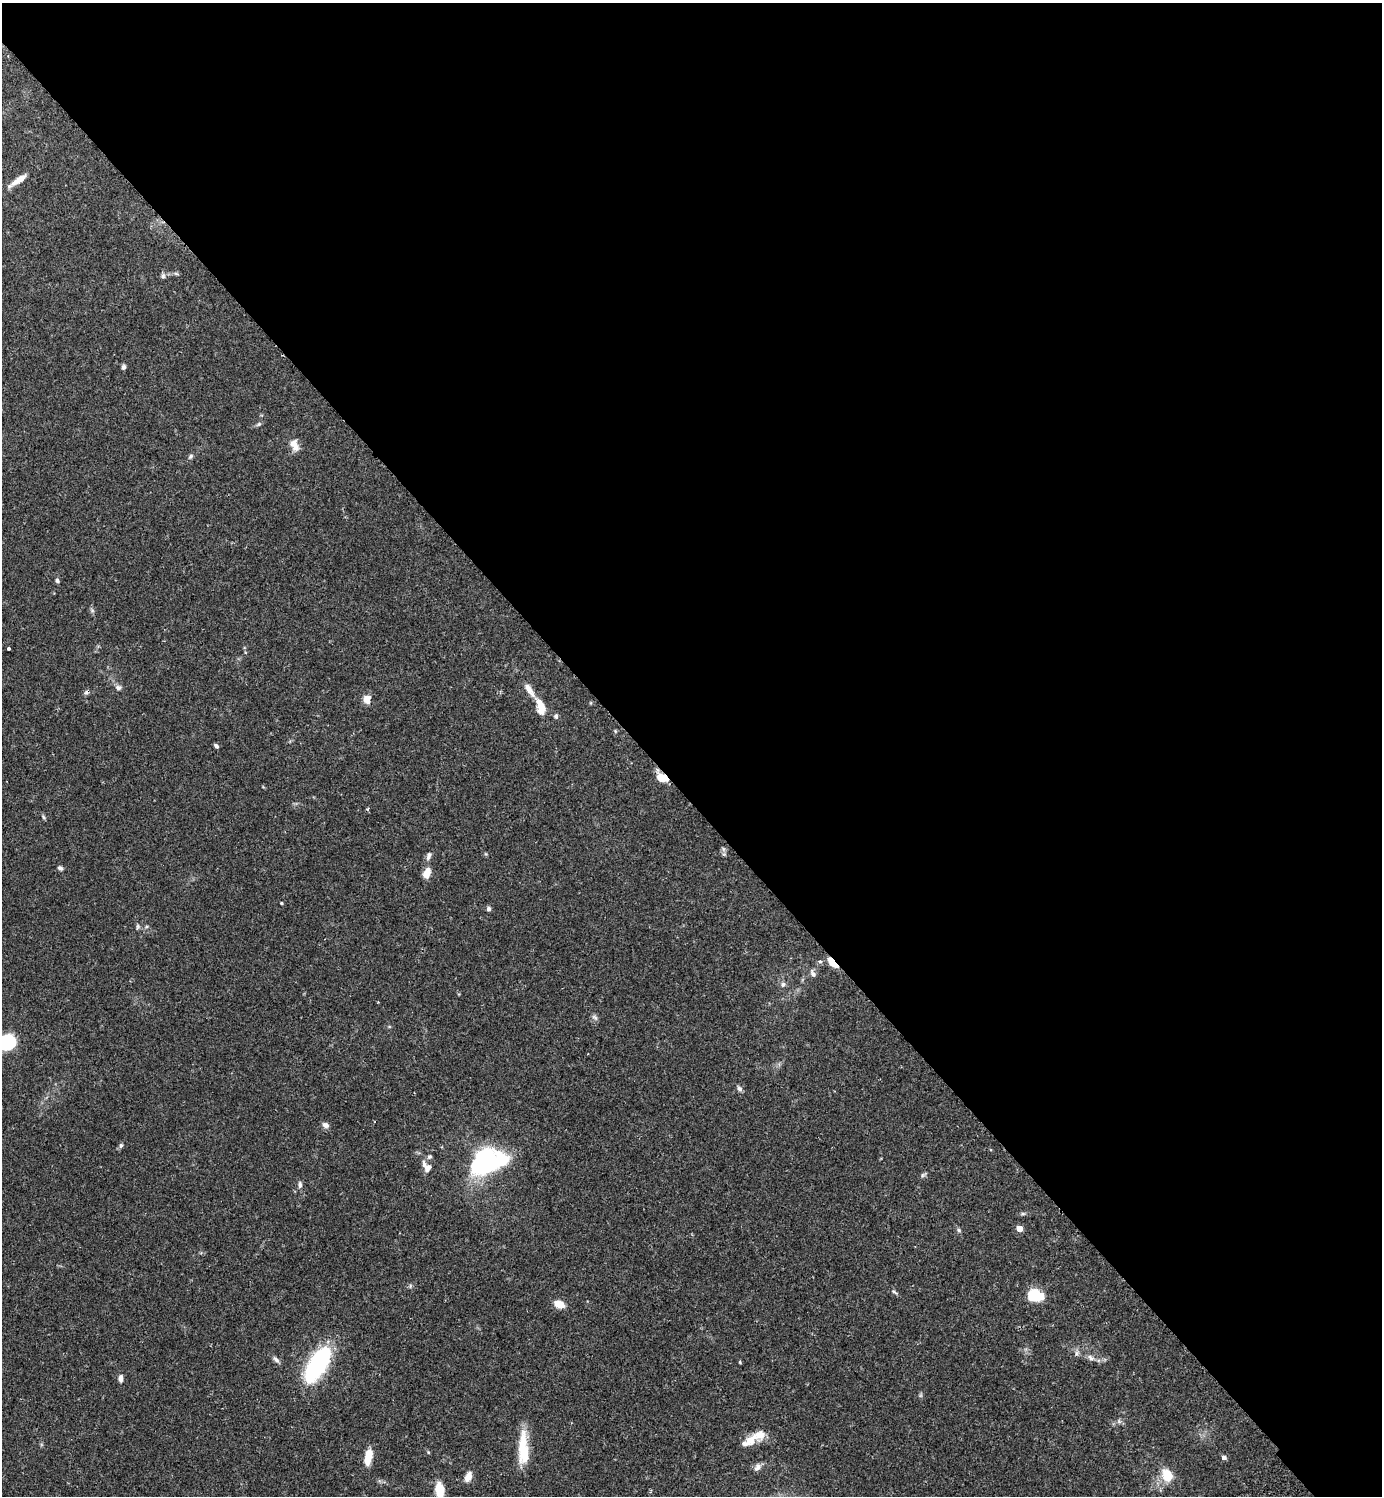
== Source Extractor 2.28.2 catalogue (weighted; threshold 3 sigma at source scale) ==
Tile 3 of 4 x 4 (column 3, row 1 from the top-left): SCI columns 3104-4483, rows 4529-6022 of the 6066 x 6070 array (HDU 1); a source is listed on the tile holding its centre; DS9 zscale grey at full resolution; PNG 1384 x 1498 px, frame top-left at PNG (2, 3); no overlay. Shown black and unused: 53% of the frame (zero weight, under 2 of 3 exposures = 3% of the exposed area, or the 3 px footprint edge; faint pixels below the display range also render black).
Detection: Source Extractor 2.28.2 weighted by HDU 2 'WHT'; one run over the whole footprint, this tile lists its part. Background 0.0889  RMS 0.0056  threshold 0.0254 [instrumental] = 3 sigma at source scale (4.5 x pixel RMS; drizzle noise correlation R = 1.50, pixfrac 1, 0.05/0.05 arcsec/px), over >= 5 px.
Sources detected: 65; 1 cosmic-ray / hot-pixel residue — not listed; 3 inside a brighter listed object's ellipse — not listed separately; the other 61 listed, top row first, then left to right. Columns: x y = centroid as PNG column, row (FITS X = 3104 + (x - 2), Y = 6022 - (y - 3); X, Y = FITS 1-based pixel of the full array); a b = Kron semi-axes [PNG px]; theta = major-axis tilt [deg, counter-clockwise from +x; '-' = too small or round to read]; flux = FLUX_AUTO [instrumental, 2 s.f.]
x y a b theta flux
18 180 23 6 35 6.3
176 274 6 4 -20 0.84
163 276 7 6 - 1.3
124 367 6 5 - 1.3
259 424 7 5 35 1
294 445 17 9 -65 5
191 456 8 5 51 1.2
57 581 6 5 - 1
92 610 6 4 -19 0.85
8 649 3 3 - 1.1
118 687 9 7 9 1.7
529 690 21 7 -56 4.9
367 699 11 9 87 4.3
540 706 22 10 -74 8
556 716 6 5 - 1.3
216 746 5 4 - 1.4
662 778 13 9 -30 7.5
367 809 4 3 - 0.75
43 817 7 4 -70 0.84
723 849 7 4 -89 1.2
429 856 12 6 70 1.9
60 868 7 5 -36 1.2
427 873 11 7 69 5.9
281 903 4 3 - 0.6
489 909 5 5 - 1.5
138 926 7 5 89 1
820 961 5 4 - 1.2
832 963 15 6 -46 7.1
813 973 11 6 -59 2
783 984 8 6 75 1.4
595 1017 10 5 -44 1.4
8 1042 16 13 13 33
739 1089 8 6 -53 1.6
325 1125 8 6 -16 2.4
121 1145 7 5 74 1.1
486 1162 26 16 21 100
427 1167 16 9 -58 4.7
923 1175 8 5 30 1.1
300 1185 9 5 89 1.5
1023 1214 6 4 0 0.9
1019 1229 5 4 - 6.4
959 1230 6 5 - 0.94
410 1286 6 4 73 0.74
894 1292 9 4 -36 1
1035 1295 13 10 -21 22
559 1304 11 7 -26 6.2
1077 1353 7 5 61 1.3
1091 1358 11 6 -40 2.1
276 1360 11 5 -47 1.7
740 1362 4 3 - 0.66
318 1364 29 12 59 95
120 1378 8 5 87 2.4
749 1441 26 11 34 7.4
428 1452 5 3 - 0.52
524 1453 30 16 88 14
368 1456 16 7 78 10
1224 1457 5 4 - 1.9
757 1467 11 7 57 2.5
1168 1475 11 9 -61 14
468 1477 10 6 63 5.5
439 1490 18 10 -86 9.1
Overlapping masked pixels (flux is a lower limit): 2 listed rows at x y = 662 778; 832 963
Isophote crosses this tile's border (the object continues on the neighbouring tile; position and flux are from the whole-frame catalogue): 2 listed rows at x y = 8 1042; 439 1490